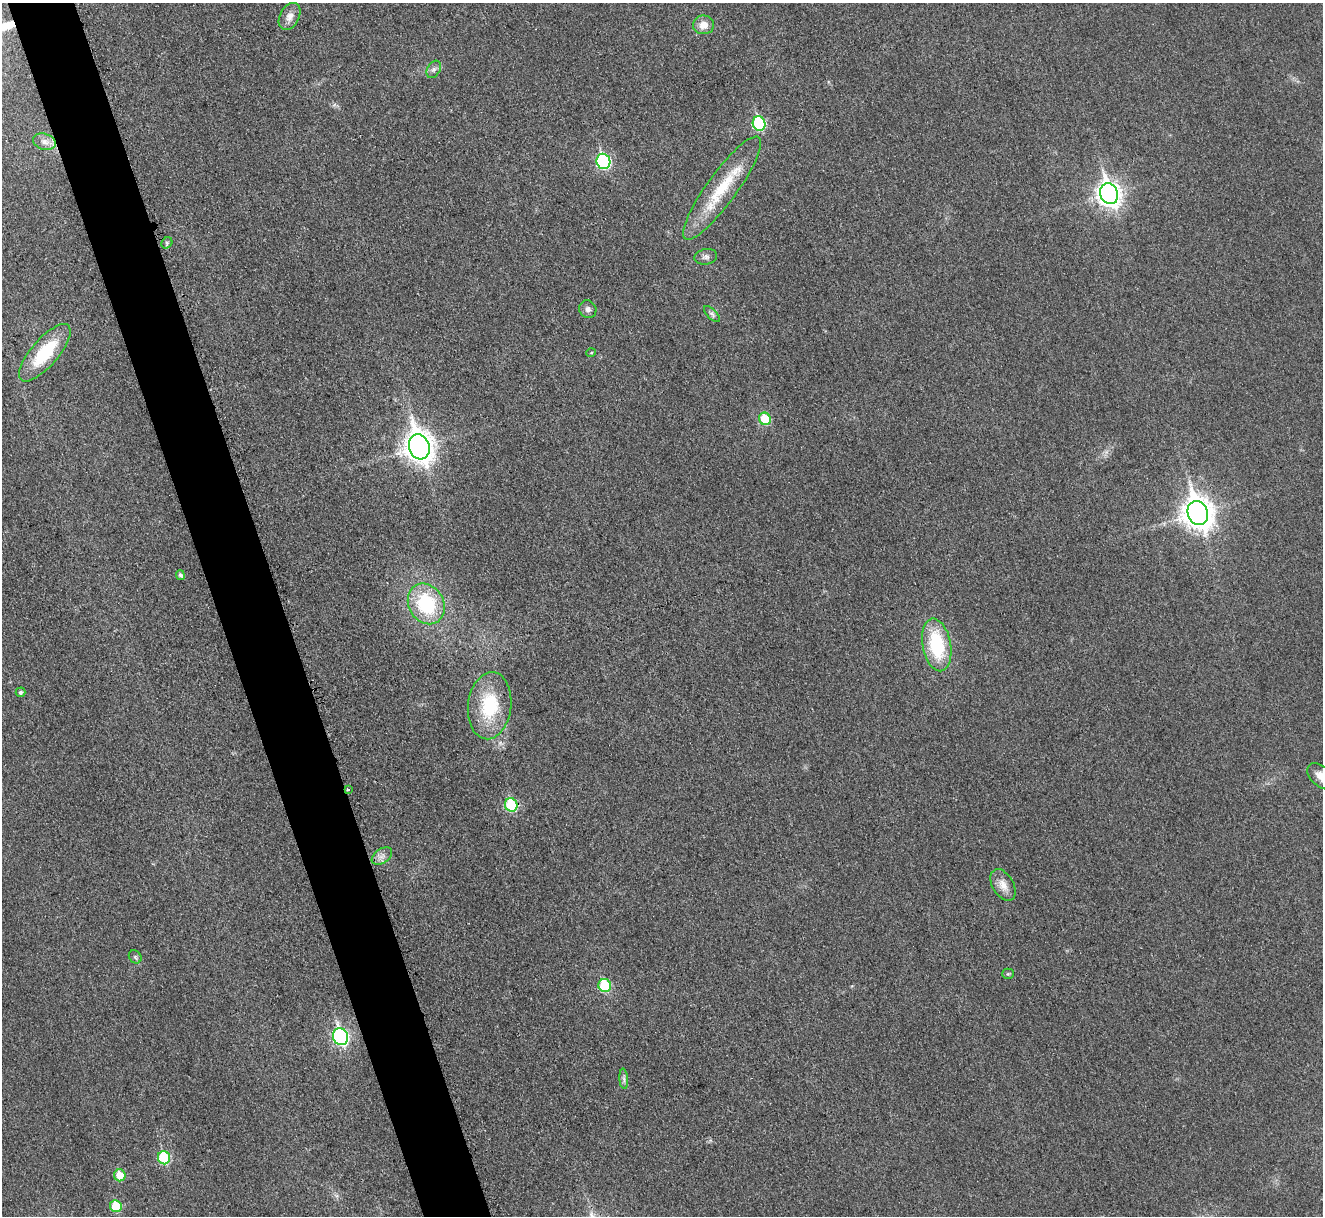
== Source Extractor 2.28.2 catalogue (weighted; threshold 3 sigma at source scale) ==
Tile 11 of 4 x 4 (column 3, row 3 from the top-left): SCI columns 2649-3969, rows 1369-2582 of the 5308 x 5290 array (HDU 1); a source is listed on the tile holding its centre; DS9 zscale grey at full resolution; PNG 1325 x 1218 px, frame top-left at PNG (2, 3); each listed source drawn as its Kron ellipse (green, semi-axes under 4 px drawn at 4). Shown black and unused: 5% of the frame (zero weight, under 3 of 4 exposures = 1% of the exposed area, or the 3 px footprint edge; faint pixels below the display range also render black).
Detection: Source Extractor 2.28.2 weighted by HDU 2 'WHT'; one run over the whole footprint, this tile lists its part. Background 0.0693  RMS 0.0068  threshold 0.0307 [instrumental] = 3 sigma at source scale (4.5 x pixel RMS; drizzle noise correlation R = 1.50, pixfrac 1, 0.05/0.05 arcsec/px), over >= 5 px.
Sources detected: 35; all 35 listed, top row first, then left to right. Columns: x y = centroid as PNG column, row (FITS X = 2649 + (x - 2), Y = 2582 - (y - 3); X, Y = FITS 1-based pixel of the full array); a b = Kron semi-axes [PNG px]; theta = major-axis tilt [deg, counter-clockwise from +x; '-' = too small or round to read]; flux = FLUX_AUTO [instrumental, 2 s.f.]
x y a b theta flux
289 16 14 9 62 5.2
704 25 10 9 - 6.7
434 69 9 6 59 2.4
759 124 7 6 - 56
44 142 11 8 -17 4.5
603 161 8 7 - 97
722 188 63 15 54 35
1109 194 11 8 -69 500
167 243 6 5 - 1.2
706 257 11 7 9 2.8
588 309 9 8 - 2.8
712 314 10 4 -45 1.8
45 353 36 13 49 37
591 353 5 3 - 0.65
765 419 6 6 - 24
419 447 13 10 -72 780
1198 513 12 10 -70 920
180 575 5 4 - 1.8
426 604 21 17 -60 48
937 645 27 14 -79 44
20 692 5 4 - 1.6
490 706 34 21 83 38
1321 776 16 9 -44 7.6
348 790 4 3 - 0.92
511 805 7 6 - 43
382 856 11 7 35 3.8
1003 885 17 10 -60 7
135 957 7 5 -47 1.3
1008 974 5 5 - 1
605 985 7 6 - 35
340 1037 9 7 -70 150
624 1079 10 4 -85 2
164 1158 6 6 - 39
120 1175 6 6 - 11
116 1206 6 6 - 22
Overlapping masked pixels (flux is a lower limit): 1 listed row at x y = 348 790
Isophote crosses this tile's border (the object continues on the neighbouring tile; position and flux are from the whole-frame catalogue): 1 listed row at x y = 1321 776